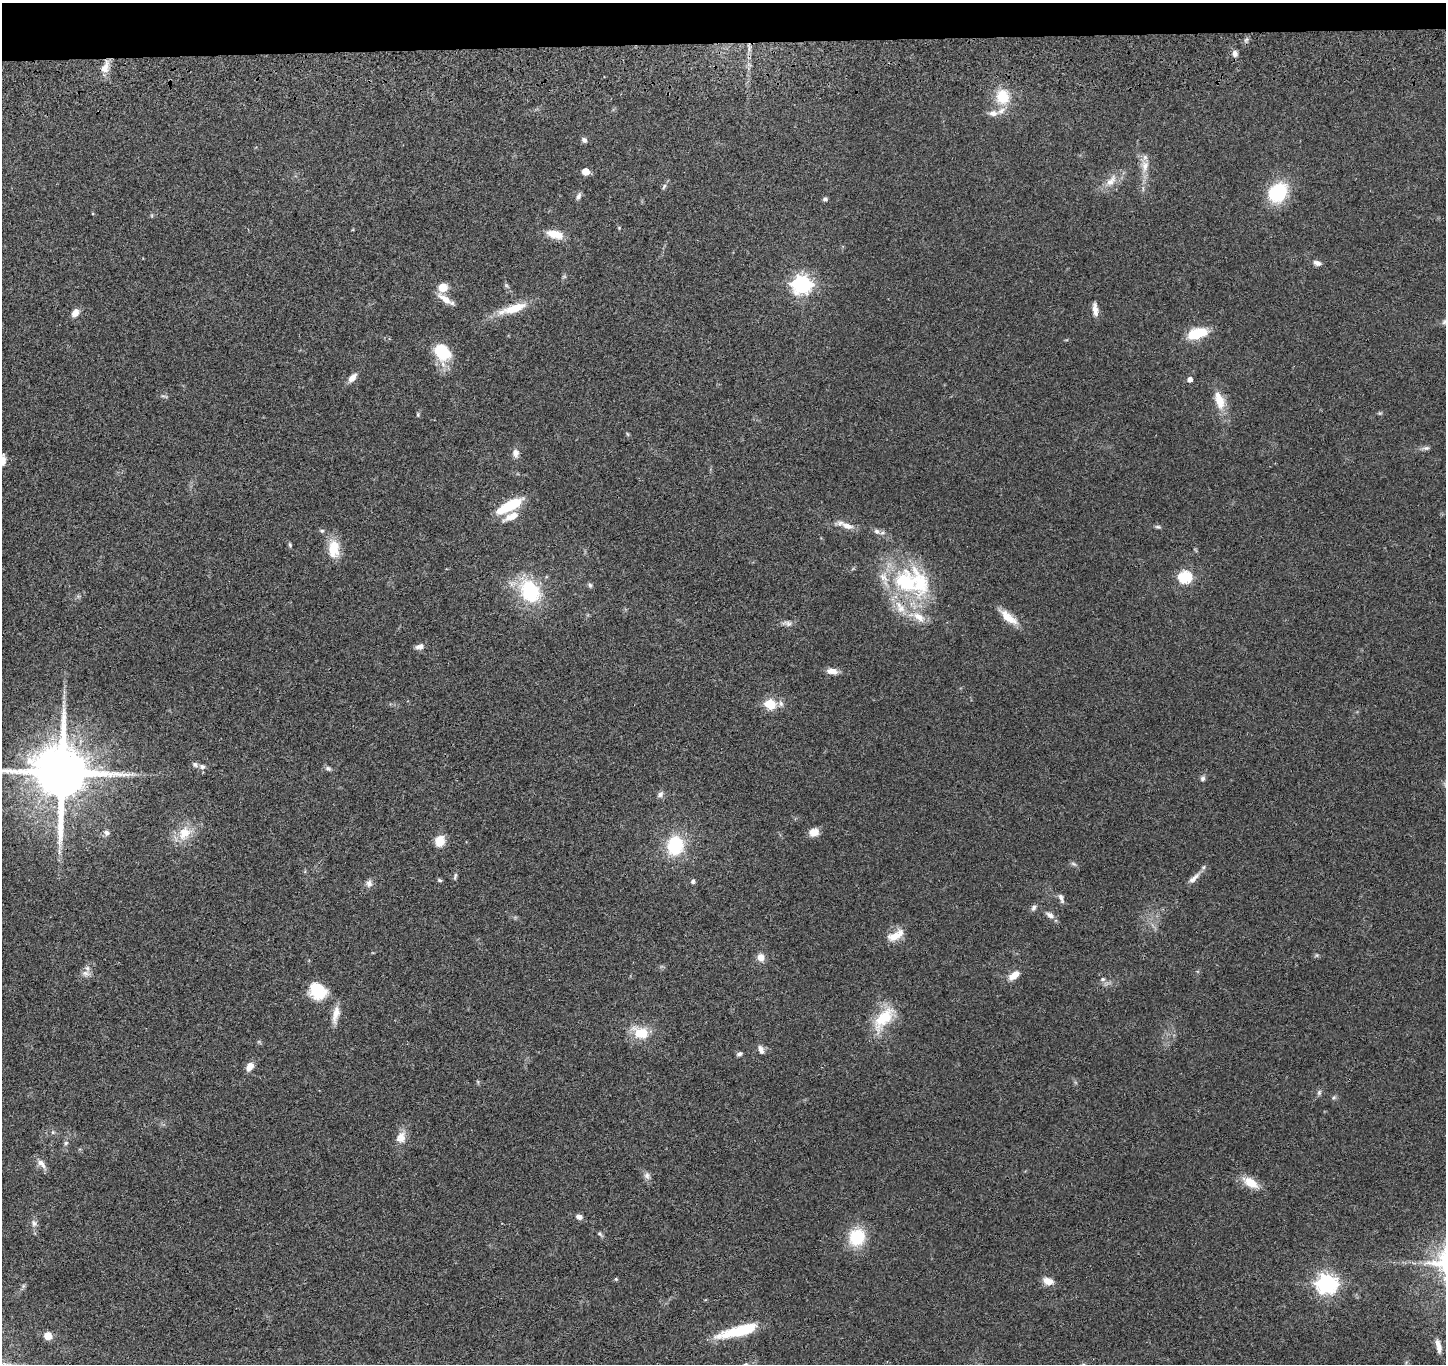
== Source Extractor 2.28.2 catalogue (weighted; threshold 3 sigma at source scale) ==
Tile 2 of 3 x 3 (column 2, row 1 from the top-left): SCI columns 1458-2901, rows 2940-4301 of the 4359 x 4535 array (HDU 1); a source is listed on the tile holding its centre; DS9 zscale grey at full resolution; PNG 1448 x 1366 px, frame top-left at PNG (2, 3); no overlay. Shown black and unused: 3% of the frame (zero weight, under 3 of 4 exposures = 6% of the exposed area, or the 3 px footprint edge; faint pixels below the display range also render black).
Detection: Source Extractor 2.28.2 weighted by HDU 2 'WHT'; one run over the whole footprint, this tile lists its part. Background 0.0657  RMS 0.006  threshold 0.0268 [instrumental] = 3 sigma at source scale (4.5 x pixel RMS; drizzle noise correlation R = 1.50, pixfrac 1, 0.05/0.05 arcsec/px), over >= 5 px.
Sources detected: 105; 7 inside a brighter listed object's ellipse — not listed separately; the other 98 listed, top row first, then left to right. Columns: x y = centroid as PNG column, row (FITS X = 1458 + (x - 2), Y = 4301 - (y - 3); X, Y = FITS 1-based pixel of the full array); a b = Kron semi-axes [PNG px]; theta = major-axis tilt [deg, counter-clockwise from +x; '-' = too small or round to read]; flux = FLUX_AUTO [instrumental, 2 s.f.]
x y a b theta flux
1235 53 8 6 85 2.4
105 67 18 9 67 6.1
1003 97 16 14 -73 16
993 113 11 8 0 3.3
584 140 8 6 -42 1.6
1145 166 15 10 81 5.7
586 171 5 5 - 12
1111 180 22 9 51 6.9
664 186 8 5 62 1.2
1278 192 21 17 48 34
578 196 10 6 68 1.7
825 199 6 5 - 1.2
619 228 4 4 - 0.54
555 234 20 9 -13 9.1
1317 263 10 6 -19 2.5
802 284 7 7 - 250
443 287 5 5 - 22
445 299 22 6 -33 5.7
513 309 37 10 17 14
1095 310 17 6 -82 3.9
75 313 9 7 56 4.4
1445 322 11 7 28 2.2
1197 333 21 10 15 18
442 352 19 15 -53 24
352 378 11 7 46 4.2
1190 379 5 4 - 3.3
1219 400 26 11 -72 11
418 415 6 3 -90 0.75
1426 448 9 6 1 1.5
515 453 11 9 -77 3
3 460 11 6 84 4.6
510 506 28 9 27 23
512 516 20 7 26 7.5
846 525 24 7 -21 5.2
1158 527 8 4 -1 1
322 531 5 5 - 0.86
877 531 9 7 -44 2.1
290 545 6 4 -75 0.89
333 548 21 12 -89 14
1185 577 6 6 - 77
906 583 43 34 -52 59
590 585 7 6 - 1.1
530 591 22 17 -60 44
1008 617 27 10 -39 8.6
787 623 14 7 -12 2.5
420 646 10 6 18 3
832 671 13 6 -7 4.4
770 704 6 5 - 38
202 767 8 7 - 1.8
328 768 9 6 -17 1.5
62 772 16 14 -86 4800
1203 779 7 6 - 1.5
660 794 9 6 43 1.9
814 832 12 10 11 4.6
106 833 8 6 -32 1.8
184 833 20 15 44 12
440 841 11 10 - 8.4
675 845 25 20 82 27
59 852 9 4 -85 1.7
1073 864 8 3 -19 1.1
455 876 10 4 71 1.1
1194 878 21 6 42 3.8
440 880 7 4 -20 0.85
693 881 6 5 - 1.2
369 883 9 8 - 2.5
1061 898 13 5 -67 2.1
1034 908 9 6 58 1.6
1050 915 11 7 -35 2.8
896 935 23 10 25 8.2
761 957 9 8 - 4.2
85 973 11 8 -12 2.8
1014 975 15 8 36 6
1103 979 7 5 -20 1.3
318 991 23 19 -42 17
336 1014 24 8 78 5.9
884 1018 38 16 53 20
641 1033 20 14 -18 14
761 1049 12 6 -71 2.5
739 1054 6 4 32 1.5
250 1066 10 7 58 5
1319 1092 7 5 71 1.3
53 1132 6 4 72 0.75
402 1136 17 11 -78 5.7
66 1143 6 5 - 1
41 1163 15 7 -45 3.6
647 1176 10 7 -81 2.4
1251 1183 20 10 -32 9.5
579 1217 8 6 -26 2.5
34 1223 8 7 - 2.1
600 1234 8 5 -45 1.1
857 1237 16 15 - 25
616 1279 5 4 - 0.69
1048 1281 13 8 -17 4.9
1326 1284 8 7 - 310
738 1331 46 10 15 26
48 1336 5 5 - 15
1438 1346 20 7 -78 4.3
745 1364 7 5 21 1.1
Isophote crosses this tile's border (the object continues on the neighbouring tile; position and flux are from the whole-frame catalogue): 4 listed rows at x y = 1445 322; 3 460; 62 772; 745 1364